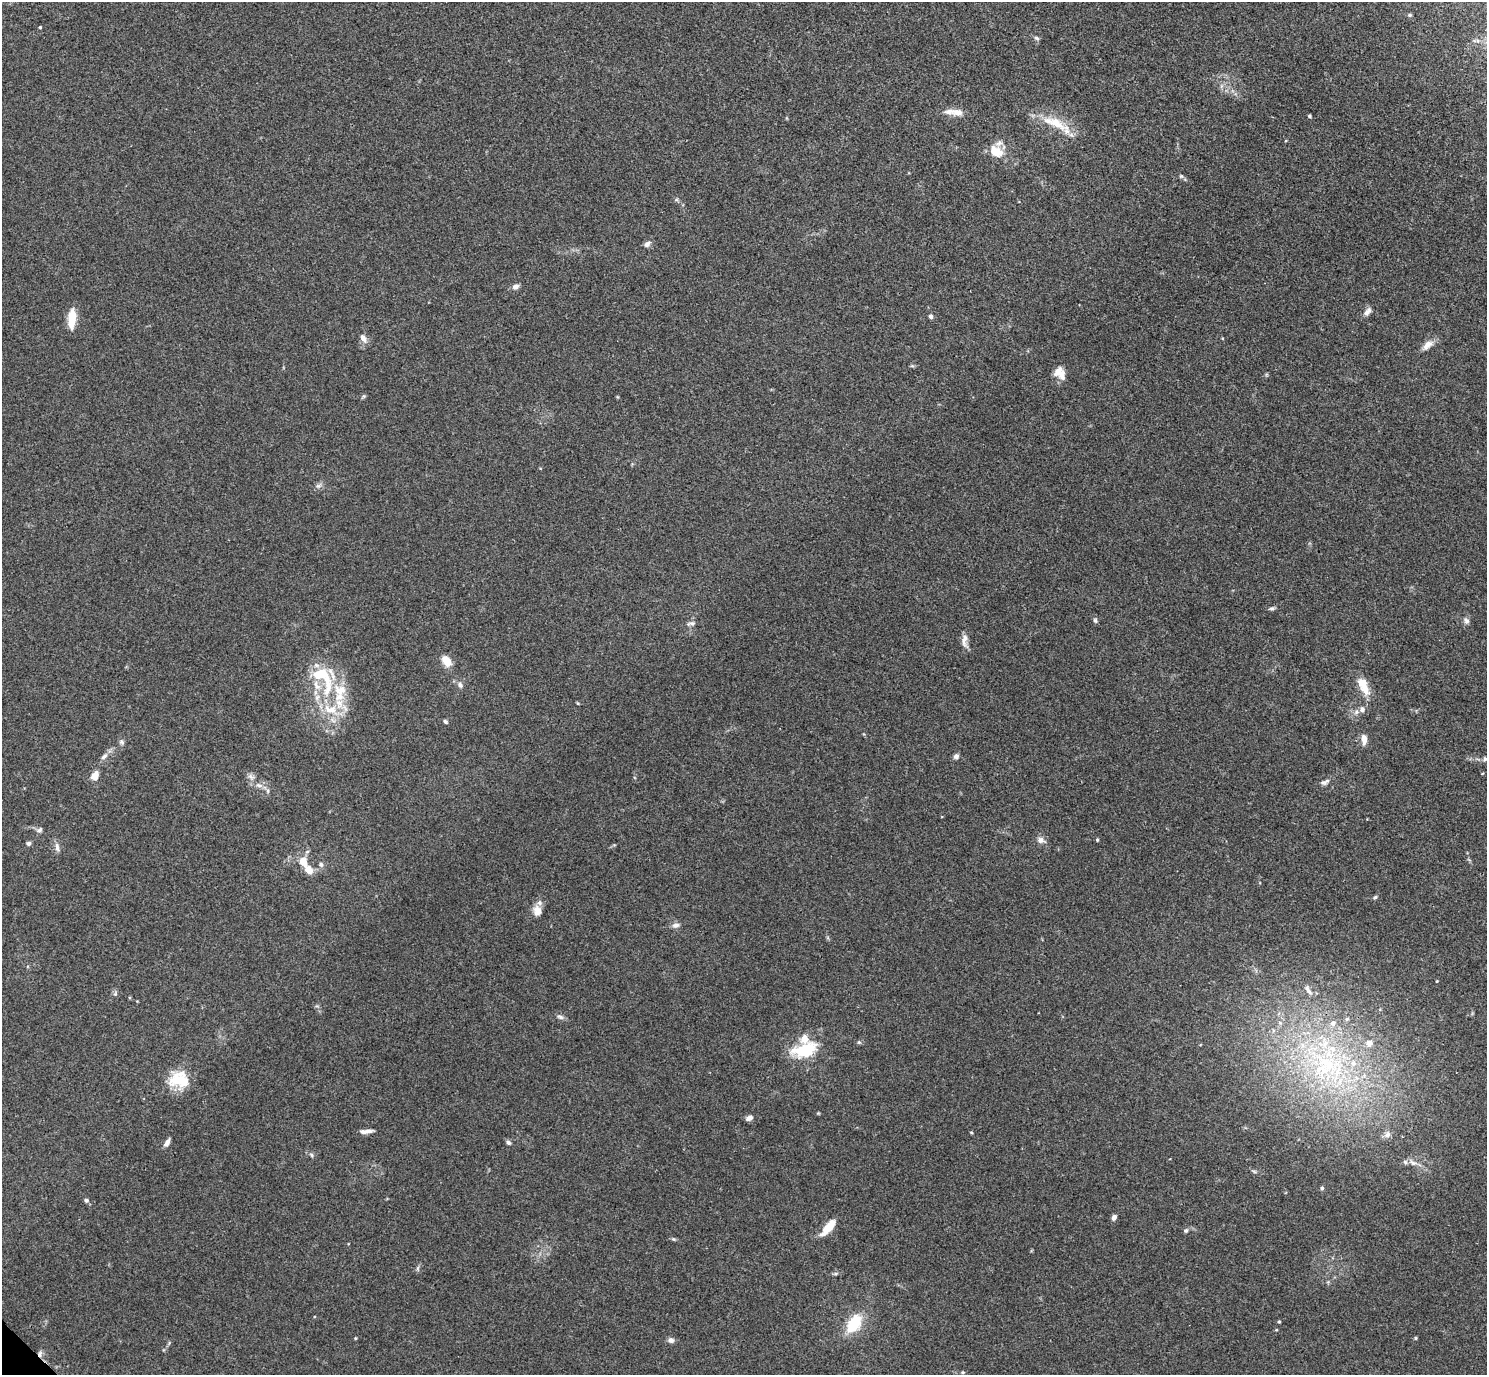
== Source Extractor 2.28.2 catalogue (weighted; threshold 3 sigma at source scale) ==
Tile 10 of 4 x 4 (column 2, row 3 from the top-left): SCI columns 1530-3014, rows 1571-2943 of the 6029 x 6028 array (HDU 1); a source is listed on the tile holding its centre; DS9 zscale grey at full resolution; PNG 1489 x 1377 px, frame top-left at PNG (2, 2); no overlay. Shown black and unused: <1% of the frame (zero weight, under 3 of 4 exposures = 5% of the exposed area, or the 3 px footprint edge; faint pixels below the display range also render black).
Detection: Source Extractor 2.28.2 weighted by HDU 2 'WHT'; one run over the whole footprint, this tile lists its part. Background 0.0522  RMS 0.0045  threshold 0.0202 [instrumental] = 3 sigma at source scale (4.5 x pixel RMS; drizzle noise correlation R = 1.50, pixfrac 1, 0.05/0.05 arcsec/px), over >= 5 px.
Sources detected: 100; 1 inside a brighter object's white glare — not listed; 14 inside a brighter listed object's ellipse — not listed separately; the other 85 listed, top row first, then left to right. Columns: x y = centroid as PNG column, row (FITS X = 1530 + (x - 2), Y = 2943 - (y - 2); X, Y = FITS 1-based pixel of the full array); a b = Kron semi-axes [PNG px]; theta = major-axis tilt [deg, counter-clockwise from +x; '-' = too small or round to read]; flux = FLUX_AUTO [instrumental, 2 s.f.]
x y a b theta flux
1410 15 5 4 - 0.68
40 27 3 3 - 0.48
1037 38 8 5 -27 0.86
958 112 15 9 -5 4
1309 116 4 3 - 0.57
1056 123 30 13 -32 12
996 151 19 12 -31 8.4
1181 176 6 5 - 0.71
647 244 10 6 41 1.8
515 286 9 7 24 1.7
1367 312 13 6 54 2
72 316 16 9 83 7.9
931 316 5 4 - 1.2
363 338 12 7 -52 2.6
1428 345 16 8 40 3.5
1058 372 17 11 70 4.1
617 397 5 3 - 0.4
318 486 8 5 30 1.2
1272 608 7 4 0 0.83
1095 620 7 5 -74 0.84
1466 621 9 7 -58 1.6
691 623 12 5 10 1.4
965 641 20 8 -87 3
447 661 10 7 -51 7.2
319 674 25 15 14 14
460 685 9 6 -60 1.7
1364 688 21 11 -58 6.5
340 690 20 16 -8 10
331 709 22 13 -16 11
1362 710 8 7 - 2.1
445 721 6 4 -44 0.78
1364 739 11 6 -86 3.5
121 742 7 6 - 1.1
104 756 12 6 42 2
956 756 7 6 - 1.4
1485 759 5 5 - 0.84
95 776 11 7 68 4.1
251 777 11 5 -34 1.6
1325 782 13 6 27 1.7
259 785 12 5 -12 2.1
39 830 9 5 35 1.1
1041 840 9 8 - 2.2
1097 840 4 3 - 0.6
28 843 6 5 - 1.1
57 847 14 6 -79 1.9
303 861 12 9 -59 5.1
321 864 7 7 - 1.2
1375 897 5 5 - 0.69
537 911 13 11 -83 4
676 925 11 7 11 1.8
1437 981 5 3 - 0.34
1308 990 14 5 -61 1.9
115 994 6 4 44 0.71
560 1017 10 5 -19 1.3
1347 1019 6 5 - 0.7
1280 1023 6 4 -46 0.74
1333 1023 7 7 - 1.9
1369 1043 6 6 - 3.2
805 1050 34 17 17 18
1353 1063 9 8 - 2.9
1328 1064 44 18 -39 38
179 1080 25 20 1 14
749 1118 9 5 28 1.7
366 1131 16 4 4 2.4
971 1132 5 3 - 0.38
1387 1134 11 8 50 2.3
167 1143 10 5 62 2.1
508 1143 6 5 - 1.1
311 1155 6 4 -60 0.75
1413 1163 12 7 -25 2.4
1254 1171 6 4 -19 0.62
1322 1188 5 4 - 0.88
86 1200 6 5 - 1
1114 1217 6 4 54 1.9
829 1227 19 7 49 8.8
1186 1230 6 5 - 0.86
673 1239 6 5 - 0.67
835 1274 7 3 18 0.74
1279 1322 4 4 - 0.46
854 1323 21 12 55 16
355 1338 4 3 - 0.39
1415 1338 4 4 - 0.49
671 1340 8 7 - 1.6
40 1354 9 6 87 1.5
963 1372 5 3 - 0.52
Overlapping masked pixels (flux is a lower limit): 1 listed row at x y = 40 1354